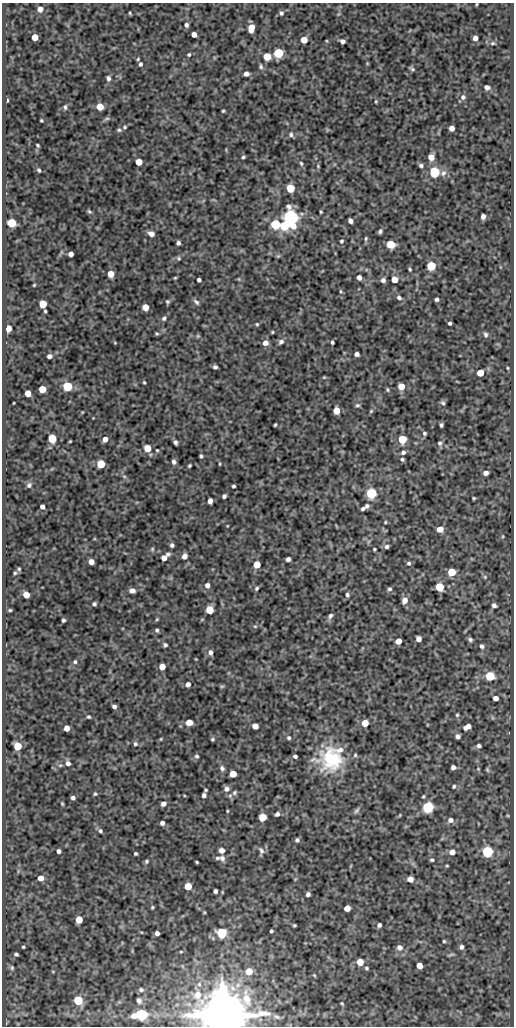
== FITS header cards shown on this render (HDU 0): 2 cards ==
NAXIS1  =                  512
NAXIS2  =                 1024

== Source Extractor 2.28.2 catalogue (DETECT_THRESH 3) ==
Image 512 x 1024 px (HDU 0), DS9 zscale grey, 1 PNG px = 1 image px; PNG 516 x 1028 px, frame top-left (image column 1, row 1024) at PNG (2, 3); no overlay
Background 213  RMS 0.77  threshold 2.32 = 3 sigma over >= 5 px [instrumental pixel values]
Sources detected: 280; all 280 listed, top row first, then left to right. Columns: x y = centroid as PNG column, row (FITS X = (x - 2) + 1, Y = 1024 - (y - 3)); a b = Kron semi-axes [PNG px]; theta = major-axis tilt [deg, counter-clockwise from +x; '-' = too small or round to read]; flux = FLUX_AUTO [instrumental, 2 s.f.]
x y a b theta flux
477 4 4 3 - 45
40 9 5 5 - 340
130 13 4 3 - 60
281 13 5 5 - 110
186 25 5 5 - 150
251 28 7 5 80 750
194 34 5 4 - 330
35 37 5 5 - 870
475 38 4 4 - 210
304 40 5 5 - 890
342 41 5 4 - 180
492 43 6 5 - 80
278 53 5 5 - 4100
189 54 5 4 - 75
267 56 5 5 - 1300
138 59 4 3 - 56
140 64 4 4 - 110
261 67 7 5 -74 100
412 69 7 3 -35 89
246 74 5 4 - 240
108 78 6 5 - 170
487 87 5 4 - 220
463 97 8 7 - 160
7 100 4 2 - 60
376 101 4 3 - 49
65 107 6 5 - 110
100 107 5 5 - 860
223 111 3 3 - 60
107 119 8 4 8 100
41 121 3 3 - 56
125 127 5 4 - 72
452 128 5 5 - 310
119 130 6 4 -1 90
291 134 7 6 - 130
37 145 4 3 - 64
243 157 3 3 - 73
431 157 5 5 - 510
139 162 5 5 - 810
301 163 6 5 - 86
421 165 5 4 - 120
318 166 4 4 - 51
39 170 5 3 - 87
434 172 5 5 - 5300
443 173 9 6 59 210
290 188 5 5 - 1800
89 212 6 4 -47 83
321 212 3 2 - 50
483 216 5 4 - 200
291 217 7 6 - 19000
350 221 5 4 - 210
11 223 5 5 - 2700
275 224 5 5 - 3500
284 226 7 5 -10 3000
380 231 4 3 - 110
151 234 6 4 -26 310
366 238 6 4 87 79
341 241 5 4 - 85
178 243 4 4 - 120
391 244 6 5 - 1800
71 254 4 4 - 260
278 256 6 4 43 68
179 258 6 5 - 77
431 266 5 5 - 3000
410 269 3 3 - 66
111 274 5 5 - 720
359 277 5 4 - 260
175 278 4 3 - 52
239 279 5 3 - 43
199 280 4 4 - 120
383 280 5 5 - 170
394 280 5 5 - 560
34 285 3 2 - 47
341 291 5 4 - 59
399 298 6 5 - 130
437 299 4 4 - 110
167 302 5 5 - 75
196 302 8 5 -46 120
43 304 5 5 - 1400
145 307 5 5 - 720
45 311 3 3 - 60
164 318 6 5 - 110
450 323 3 3 - 96
257 324 5 4 - 62
8 328 5 4 - 550
272 332 3 3 - 53
157 334 4 3 - 66
486 334 7 5 -69 120
198 336 5 5 - 68
281 342 7 5 36 160
332 342 4 3 - 86
115 343 5 3 - 42
265 343 6 6 - 290
357 354 4 4 - 180
49 356 4 4 - 190
215 367 4 4 - 110
507 368 4 3 - 48
480 373 5 5 - 1400
324 377 4 4 - 49
144 382 3 2 - 56
67 386 5 5 - 3600
401 386 5 5 - 790
42 389 5 5 - 1100
387 390 5 4 - 70
28 393 5 5 - 640
443 403 6 5 - 100
357 405 6 5 - 100
336 411 5 5 - 950
371 411 6 4 46 75
275 425 4 3 - 63
441 425 4 3 - 99
424 433 5 5 - 93
52 438 5 5 - 2100
105 439 5 5 - 280
402 439 5 5 - 2400
70 441 3 2 - 43
175 442 5 4 - 130
440 443 7 6 - 130
148 448 5 5 - 860
157 450 3 3 - 50
403 452 6 5 - 140
201 456 3 3 - 82
402 459 5 4 - 88
174 462 4 4 - 140
101 464 5 5 - 2100
220 464 4 3 - 45
189 466 4 3 - 68
486 473 5 4 - 230
124 476 6 4 -19 74
29 485 7 6 - 140
233 486 4 3 - 85
371 493 5 5 - 5400
224 496 4 4 - 140
474 498 4 3 - 59
210 501 5 4 - 310
367 506 5 5 - 120
42 507 4 4 - 200
363 509 4 3 - 130
385 522 4 3 - 52
227 526 4 2 - 33
440 529 5 5 - 620
503 536 5 3 - 55
172 545 4 4 - 140
387 547 5 4 - 130
152 549 6 5 - 74
374 549 3 3 - 61
184 556 5 5 - 330
165 557 8 4 43 450
288 559 4 4 - 190
91 562 5 5 - 370
409 563 5 5 - 100
257 565 5 5 - 1100
19 569 4 4 - 74
452 572 5 5 - 1700
15 573 5 5 - 75
485 577 5 5 - 79
207 585 6 5 - 230
439 587 5 5 - 2300
257 588 4 4 - 86
389 589 5 5 - 110
132 591 5 4 - 290
26 595 5 5 - 600
347 595 5 4 - 120
405 600 7 5 70 380
94 604 4 4 - 110
494 605 5 4 - 170
10 610 4 3 - 66
209 610 5 5 - 1700
330 616 7 5 55 150
157 619 5 3 - 52
63 620 4 3 - 100
255 626 5 3 - 60
157 630 5 4 - 92
418 639 5 5 - 290
470 639 6 5 - 120
398 641 5 5 - 580
165 645 4 4 - 110
482 646 6 5 - 130
210 652 6 5 - 200
75 662 5 4 - 93
162 667 5 5 - 760
490 676 5 5 - 3300
188 684 5 4 - 230
222 686 7 4 1 63
495 698 5 4 - 280
114 707 4 4 - 160
457 715 4 4 - 71
89 717 4 4 - 72
189 722 5 5 - 750
365 723 5 5 - 890
255 726 5 5 - 440
467 727 8 4 29 340
67 728 5 4 - 440
458 736 4 4 - 180
289 738 5 4 - 98
161 739 4 3 - 44
212 739 4 4 - 75
135 744 6 5 - 110
17 746 5 5 - 1700
479 746 5 4 - 130
340 750 11 7 17 270
355 755 5 5 - 73
197 756 6 5 - 100
295 756 4 3 - 130
332 759 27 24 2 3300
68 763 7 6 - 190
60 765 6 4 2 71
453 767 4 4 - 230
222 768 7 6 - 140
478 769 5 4 - 48
487 770 6 4 -69 70
233 774 5 5 - 920
454 786 5 4 - 78
226 789 7 6 - 220
206 790 3 2 - 54
234 793 8 6 48 140
95 794 5 5 - 72
204 795 5 4 - 150
423 796 4 3 - 58
73 798 4 4 - 140
62 804 4 3 - 58
163 804 5 4 - 230
428 807 5 5 - 6800
356 810 9 5 50 120
227 811 4 3 - 46
277 814 5 4 - 140
400 815 5 3 - 41
262 817 5 5 - 1600
451 820 7 6 - 240
162 823 4 4 - 170
100 831 5 5 - 110
297 840 4 4 - 120
222 850 6 5 - 220
58 851 4 4 - 150
261 851 11 6 -80 170
452 852 5 5 - 400
487 852 5 5 - 7900
136 854 3 3 - 81
217 858 6 5 - 86
222 858 7 6 - 190
432 860 4 4 - 84
146 861 4 4 - 85
197 862 3 2 - 59
447 866 3 3 - 49
41 878 5 5 - 380
410 879 5 5 - 370
188 886 5 5 - 1100
215 891 4 4 - 150
222 892 4 3 - 39
308 894 4 4 - 160
152 907 4 3 - 62
347 908 5 5 - 490
79 920 5 5 - 1100
294 925 3 3 - 67
379 925 4 4 - 140
271 931 3 3 - 86
157 933 4 4 - 190
222 933 8 8 - 1400
444 941 3 3 - 64
23 947 3 3 - 62
399 947 7 7 - 240
461 947 5 4 - 160
181 952 4 3 - 45
16 954 4 3 - 100
451 954 9 3 12 76
360 962 5 5 - 930
419 965 5 4 - 570
12 968 7 5 -62 110
366 968 4 3 - 76
249 971 5 5 - 980
314 975 5 3 - 50
199 984 6 6 - 110
141 990 4 4 - 90
197 995 10 9 - 610
78 1000 5 5 - 3500
139 1001 5 4 - 130
342 1003 4 3 - 56
142 1014 5 5 - 8200
222 1015 13 12 - 260000
134 1016 5 4 - 350
277 1017 11 5 -22 120
At the frame edge (FLAGS 8, measured only in part): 2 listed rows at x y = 477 4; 222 1015